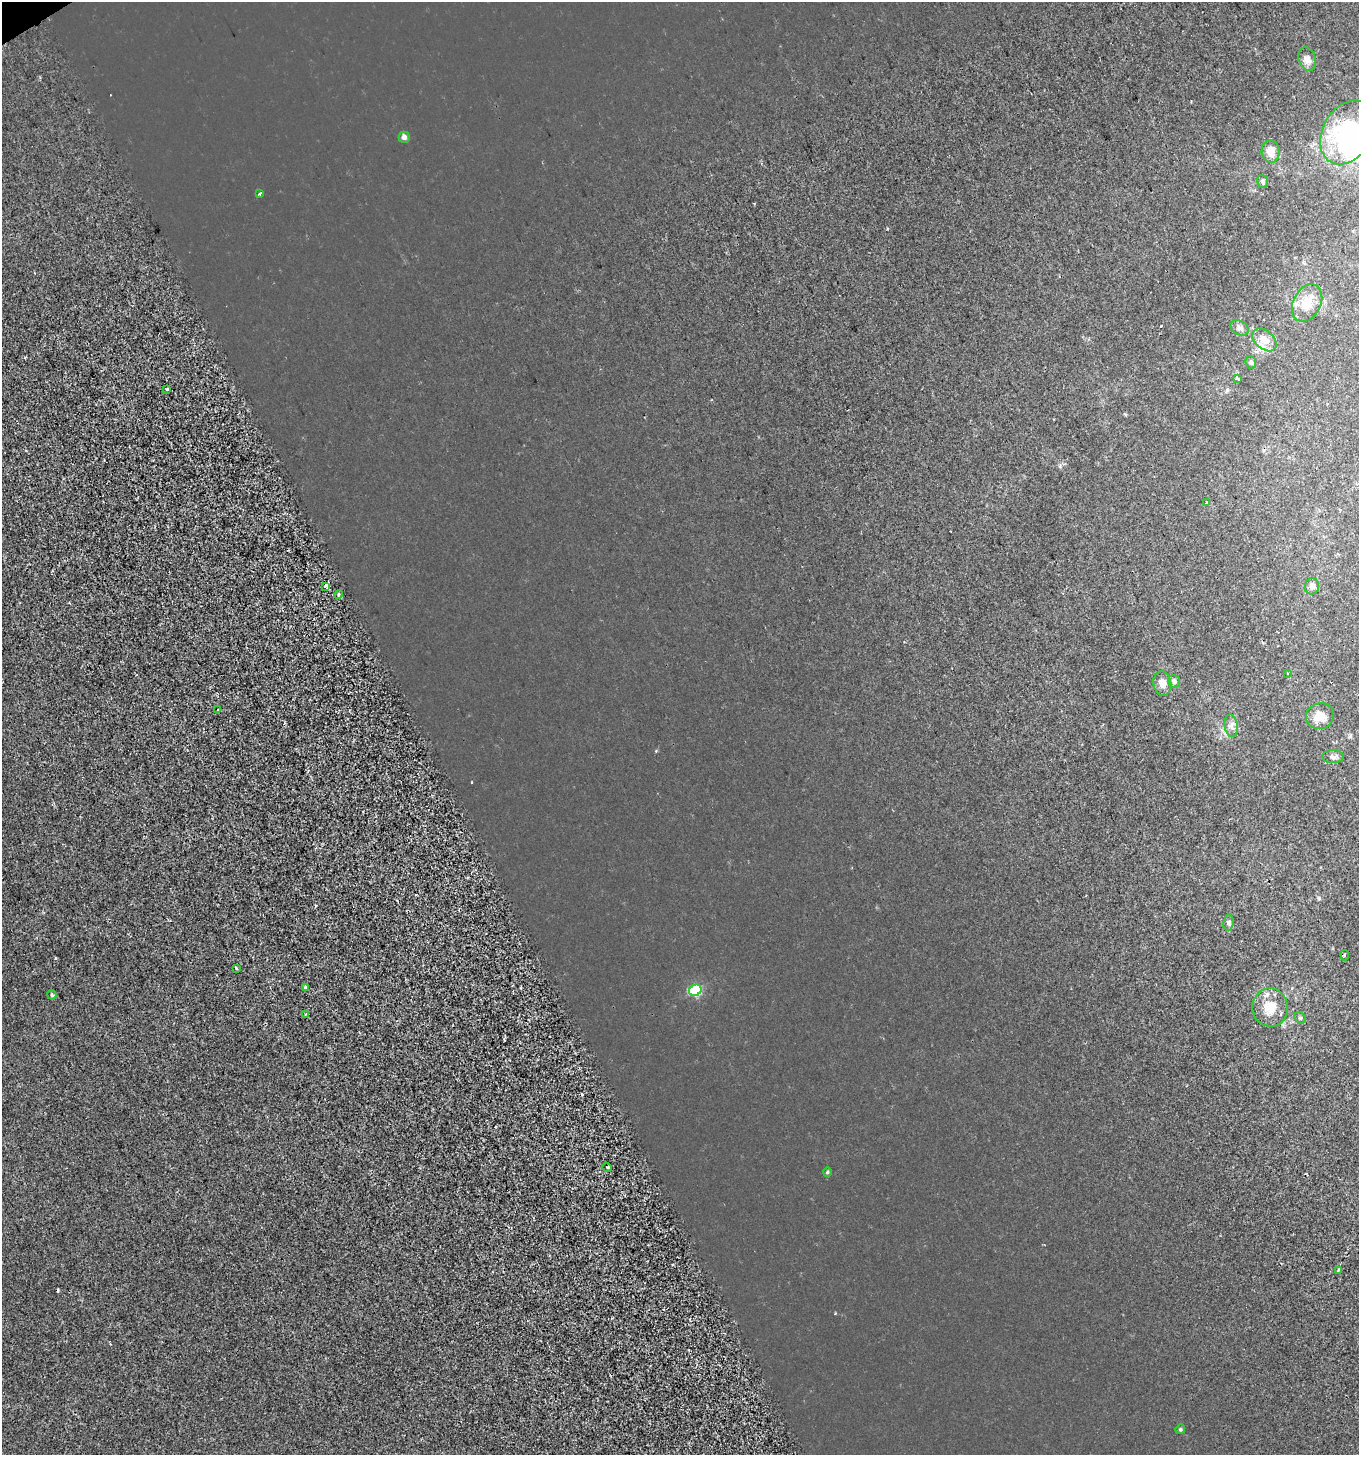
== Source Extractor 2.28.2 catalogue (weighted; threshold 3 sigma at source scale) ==
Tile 11 of 4 x 4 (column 3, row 3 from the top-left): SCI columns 2832-4188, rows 1463-2915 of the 5720 x 5827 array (HDU 1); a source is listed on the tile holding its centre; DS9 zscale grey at full resolution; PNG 1361 x 1457 px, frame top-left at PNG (2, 2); each listed source drawn as its Kron ellipse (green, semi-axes under 4 px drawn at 4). Shown black and unused: <1% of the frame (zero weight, under 2 of 3 exposures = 1% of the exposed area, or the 3 px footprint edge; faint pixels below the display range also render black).
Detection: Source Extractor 2.28.2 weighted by HDU 2 'WHT'; one run over the whole footprint, this tile lists its part. Background 1.24e-04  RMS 0.0048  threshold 0.0217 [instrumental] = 3 sigma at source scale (4.5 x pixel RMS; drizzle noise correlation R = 1.50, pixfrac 1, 0.0396/0.0396 arcsec/px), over >= 5 px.
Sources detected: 43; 1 inside a brighter object's white glare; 5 cosmic-ray / hot-pixel residue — neither listed nor drawn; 1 inside a brighter listed object's ellipse — not listed separately; the other 36 listed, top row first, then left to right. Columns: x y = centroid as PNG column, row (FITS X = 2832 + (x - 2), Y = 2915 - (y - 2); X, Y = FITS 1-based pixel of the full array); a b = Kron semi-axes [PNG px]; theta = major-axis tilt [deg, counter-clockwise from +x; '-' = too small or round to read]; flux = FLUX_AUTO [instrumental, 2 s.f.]
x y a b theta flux
1307 59 12 8 -70 2.7
1348 132 34 25 59 50
404 137 5 5 - 1.8
1271 152 11 9 -85 4.6
1262 182 7 5 -72 0.82
259 194 4 3 - 2.2
1307 303 20 14 63 8.7
1240 328 10 7 -30 1.5
1264 340 14 9 -40 5
1251 362 6 5 - 0.84
1237 378 4 3 - 5.1
167 389 3 3 - 0.97
1207 503 3 3 - 0.62
325 586 4 3 - 1.3
1312 586 8 7 - 2
338 594 4 4 - 0.68
1287 673 3 2 - 0.33
1174 681 6 6 - 1.2
1162 683 12 9 -83 3.2
218 710 3 2 - 0.53
1320 716 14 13 - 5.9
1231 726 11 6 -80 2.1
1333 757 10 6 -1 1.6
1228 923 8 5 83 1.1
1345 955 5 3 - 0.68
236 968 3 3 - 1.4
305 987 3 3 - 0.79
695 990 6 5 - 29
52 995 4 4 - 0.68
1270 1008 19 17 -80 9.3
305 1014 4 3 - 0.62
1300 1018 6 5 - 0.77
607 1167 5 3 - 0.45
827 1172 4 4 - 0.49
1338 1270 4 2 - 0.45
1180 1429 5 4 - 0.62
Isophote crosses this tile's border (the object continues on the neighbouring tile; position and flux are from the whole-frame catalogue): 1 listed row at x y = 1348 132
Unlisted compact peaks at least as high as the median listed source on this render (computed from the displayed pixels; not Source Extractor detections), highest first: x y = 55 958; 612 1318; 1319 898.